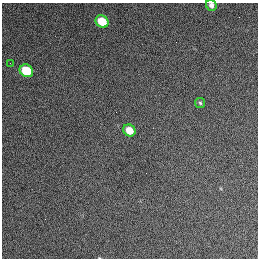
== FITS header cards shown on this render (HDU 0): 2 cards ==
NAXIS1  =                  256 / length of data axis 1
NAXIS2  =                  256 / length of data axis 2

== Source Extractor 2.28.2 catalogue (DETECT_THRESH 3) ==
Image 256 x 256 px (HDU 0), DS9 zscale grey, 1 PNG px = 1 image px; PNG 260 x 260 px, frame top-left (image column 1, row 256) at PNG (2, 3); each listed source drawn as its Kron ellipse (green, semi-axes under 4 px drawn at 4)
Background 1270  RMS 14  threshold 42.8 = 3 sigma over >= 5 px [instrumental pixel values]
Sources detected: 6; all 6 listed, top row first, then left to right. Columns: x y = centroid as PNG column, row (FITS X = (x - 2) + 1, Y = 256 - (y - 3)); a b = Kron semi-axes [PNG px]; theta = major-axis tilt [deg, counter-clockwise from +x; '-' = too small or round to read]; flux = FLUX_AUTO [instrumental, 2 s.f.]
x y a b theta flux
211 5 6 5 - 3600
102 21 7 5 -37 23000
10 63 2 2 - 380
26 71 7 6 - 36000
200 103 5 5 - 1400
129 130 6 5 - 15000
At the frame edge (FLAGS 8, measured only in part): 1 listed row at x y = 211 5